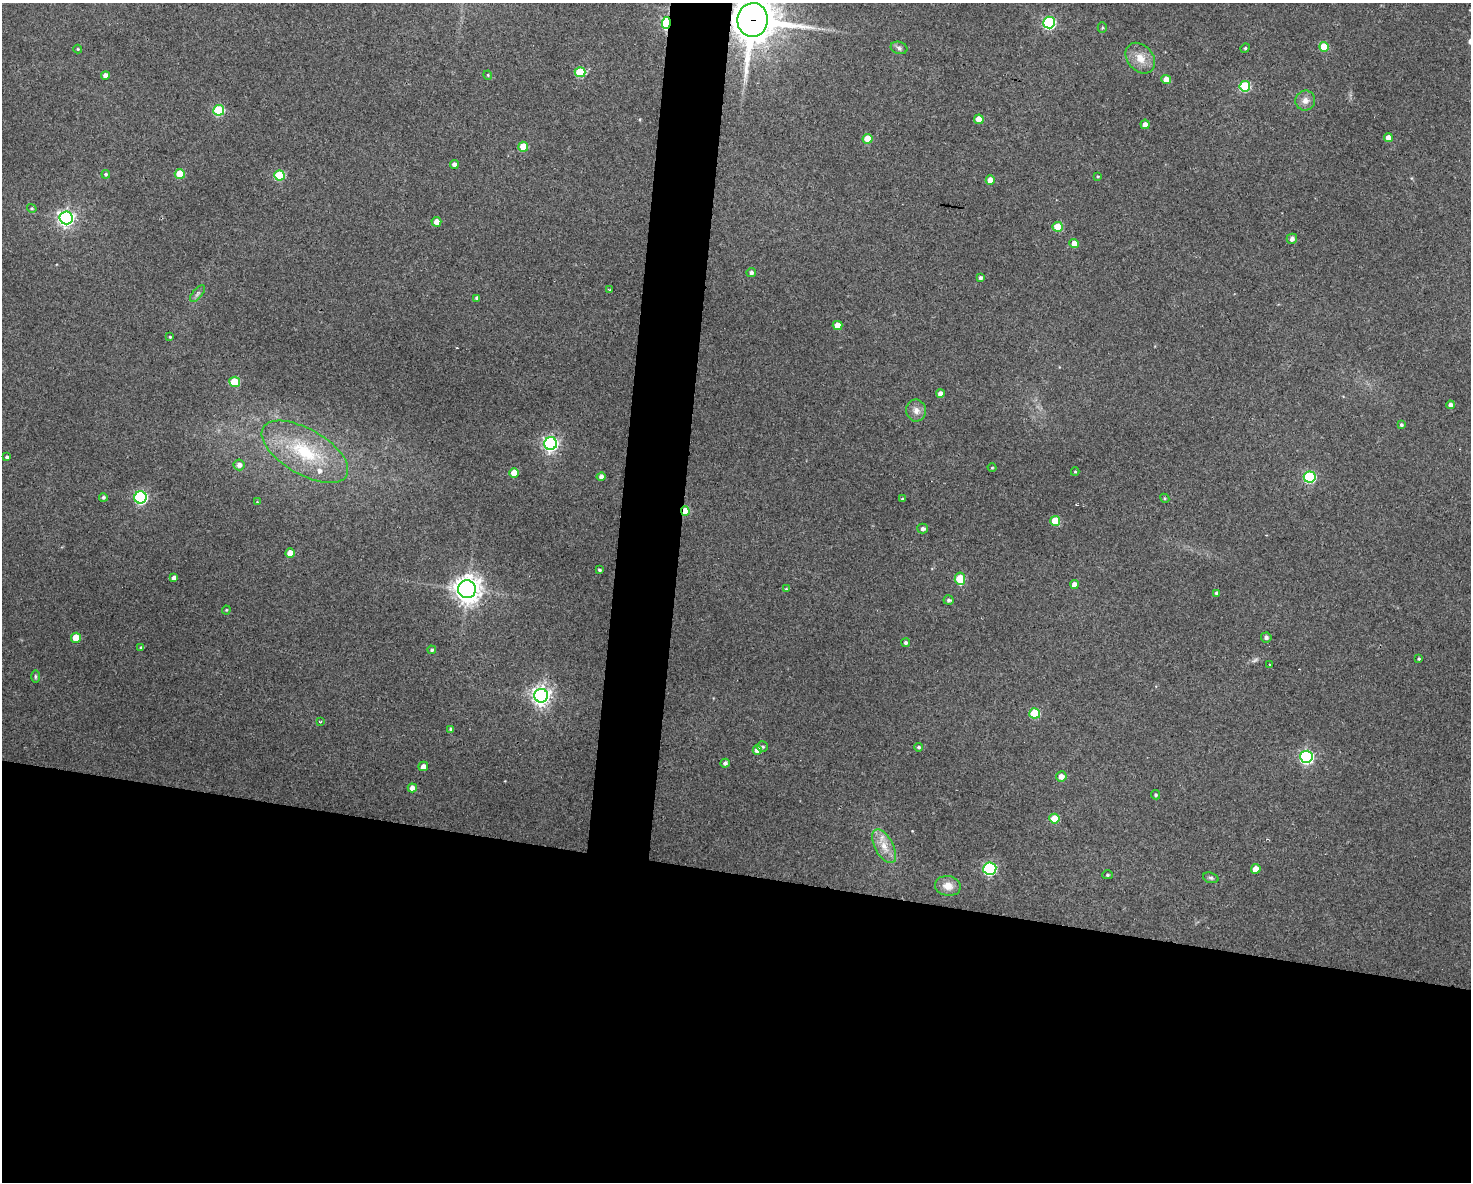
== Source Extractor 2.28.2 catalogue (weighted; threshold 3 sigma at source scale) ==
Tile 11 of 3 x 4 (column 2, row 4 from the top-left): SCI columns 1578-3046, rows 1-1180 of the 4742 x 4720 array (HDU 1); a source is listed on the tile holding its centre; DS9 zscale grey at full resolution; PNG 1473 x 1184 px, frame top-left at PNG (2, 3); each listed source drawn as its Kron ellipse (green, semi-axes under 4 px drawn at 4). Shown black and unused: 29% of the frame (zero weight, under 3 of 4 exposures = <1% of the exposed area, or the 3 px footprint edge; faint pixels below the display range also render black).
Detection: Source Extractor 2.28.2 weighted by HDU 2 'WHT'; one run over the whole footprint, this tile lists its part. Background 0.125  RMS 0.0065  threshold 0.0292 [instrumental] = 3 sigma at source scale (4.5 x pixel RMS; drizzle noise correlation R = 1.50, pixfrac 1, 0.05/0.05 arcsec/px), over >= 5 px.
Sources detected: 102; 1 too faint to see at this stretch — neither listed nor drawn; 1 inside a brighter listed object's ellipse — not listed separately; the other 100 listed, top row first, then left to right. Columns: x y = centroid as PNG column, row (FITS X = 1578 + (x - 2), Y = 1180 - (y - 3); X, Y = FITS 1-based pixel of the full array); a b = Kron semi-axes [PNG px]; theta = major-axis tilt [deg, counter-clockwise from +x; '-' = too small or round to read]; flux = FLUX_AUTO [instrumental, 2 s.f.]
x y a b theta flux
752 20 17 15 81 2400
666 23 6 4 83 80
1049 23 6 6 - 86
1102 28 5 4 - 0.86
1324 47 5 5 - 19
899 48 8 6 -17 1.9
1245 48 5 4 - 0.88
78 49 4 4 - 0.67
1140 58 17 12 -49 8.8
580 72 5 5 - 30
105 75 4 4 - 3.6
488 75 4 4 - 0.68
1166 79 5 4 - 7.2
1245 86 5 5 - 40
1305 100 10 10 - 4.3
219 110 5 5 - 40
979 119 4 4 - 9
1145 124 4 4 - 3.1
1388 138 4 4 - 4.5
868 139 5 5 - 13
523 147 5 5 - 15
454 164 4 4 - 2.3
106 174 4 4 - 1.2
180 174 5 5 - 18
279 176 5 5 - 35
1098 177 4 3 - 0.72
990 180 4 4 - 6.7
32 208 5 4 - 0.95
66 218 6 6 - 230
436 222 5 5 - 4.9
1058 227 5 5 - 15
1292 239 5 5 - 2.5
1074 243 4 4 - 5.8
751 273 5 4 - 1.9
980 278 4 3 - 1.8
610 290 4 3 - 0.82
197 294 10 4 51 1.9
477 298 4 4 - 1.6
838 325 5 4 - 8
170 337 3 3 - 0.7
235 382 5 5 - 27
940 393 4 4 - 2.8
1450 405 4 4 - 2.3
916 411 11 10 - 4.3
1401 425 4 4 - 1.3
551 444 6 6 - 180
305 452 48 22 -30 46
7 457 3 3 - 1.3
239 465 5 5 - 3
992 468 4 3 - 0.55
1075 472 4 4 - 0.63
514 473 5 4 - 9.5
601 477 4 4 - 2.3
1310 477 6 5 - 64
103 497 4 4 - 1.2
140 497 6 6 - 95
1165 498 5 4 - 0.84
902 499 4 3 - 0.83
257 502 4 4 - 0.52
685 511 5 4 - 19
1055 521 5 5 - 15
923 529 5 5 - 1.9
290 553 4 4 - 6.5
600 570 3 3 - 0.99
174 578 4 4 - 3.4
960 579 6 5 - 23
1074 584 4 4 - 4.1
467 589 9 9 - 670
786 589 4 4 - 0.71
1216 593 4 3 - 1.4
949 600 5 4 - 1.5
226 610 4 4 - 0.63
1266 637 5 5 - 1.9
76 638 5 5 - 14
906 643 4 4 - 1.4
141 647 4 3 - 0.84
432 650 4 4 - 1.3
1419 659 3 3 - 0.83
1270 665 3 2 - 0.73
35 676 6 3 -90 1
541 696 7 7 - 320
1035 713 5 5 - 30
320 722 3 3 - 0.63
451 729 4 4 - 1.2
763 747 5 5 - 1.3
919 747 4 4 - 1.2
757 750 4 4 - 5.7
1306 757 6 6 - 120
725 763 4 4 - 1.5
423 766 5 4 - 3.8
1061 776 5 5 - 4
412 788 4 4 - 4.2
1156 795 5 4 - 1.2
1054 819 5 5 - 13
884 846 18 9 -61 8.3
990 869 6 6 - 94
1256 869 5 4 - 6.3
1107 875 5 4 - 0.99
1211 878 8 5 -18 1.2
948 886 13 10 -9 6.6
Overlapping masked pixels (flux is a lower limit): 3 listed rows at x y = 752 20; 666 23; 685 511
Isophote crosses this tile's border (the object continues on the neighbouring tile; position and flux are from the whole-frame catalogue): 1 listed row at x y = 752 20